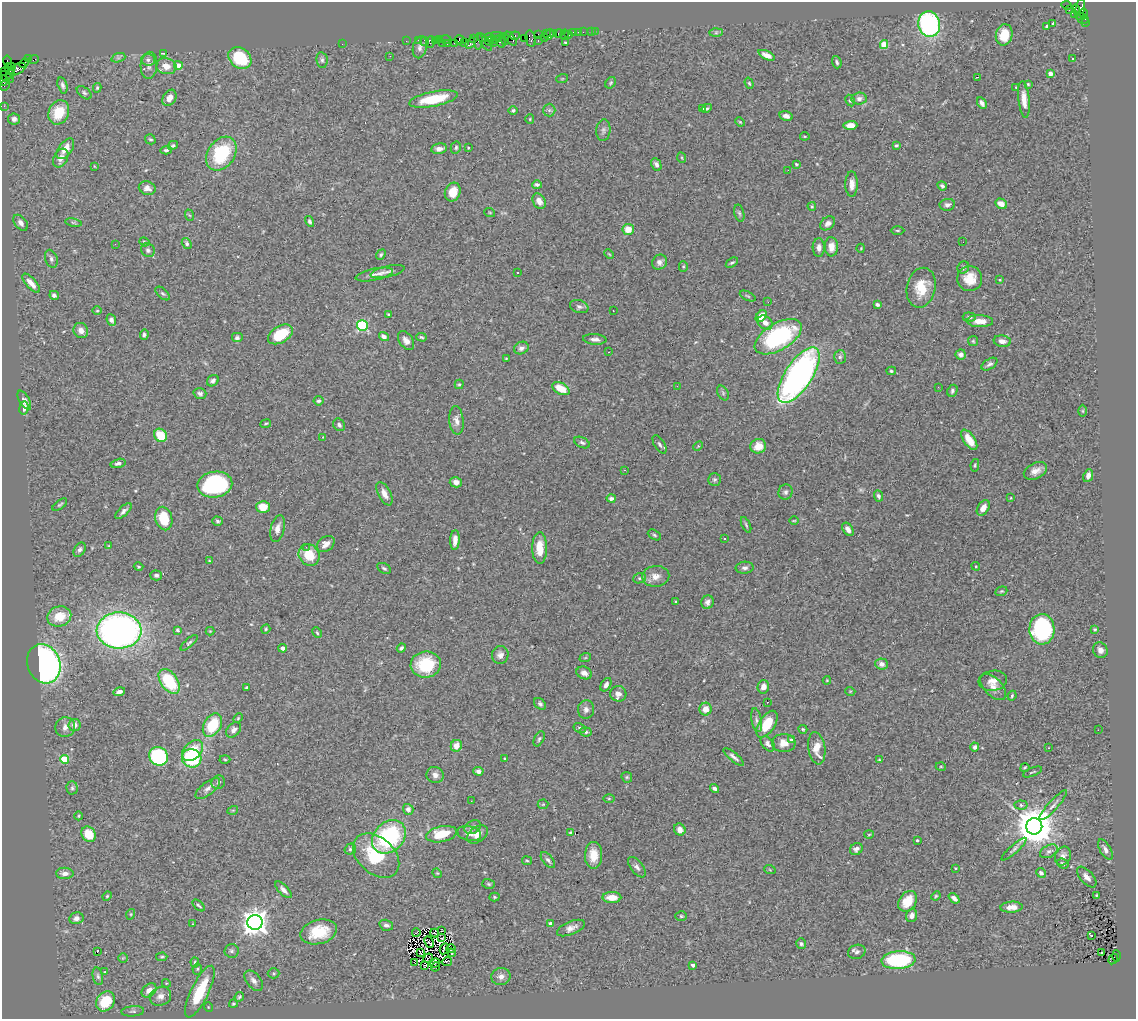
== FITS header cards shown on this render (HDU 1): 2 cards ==
NAXIS1  =                 1134
NAXIS2  =                 1017

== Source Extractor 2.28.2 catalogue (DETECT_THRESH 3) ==
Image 1134 x 1017 px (HDU 1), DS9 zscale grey, 1 PNG px = 1 image px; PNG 1138 x 1021 px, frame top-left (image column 1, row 1017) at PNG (2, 2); each listed source drawn as its Kron ellipse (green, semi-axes under 4 px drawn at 4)
Background 1.84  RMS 0.054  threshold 0.161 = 3 sigma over >= 5 px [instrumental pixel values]
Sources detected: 437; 1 with non-positive FLUX_AUTO (blend fragments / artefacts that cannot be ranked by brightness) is neither listed nor drawn; the other 436 listed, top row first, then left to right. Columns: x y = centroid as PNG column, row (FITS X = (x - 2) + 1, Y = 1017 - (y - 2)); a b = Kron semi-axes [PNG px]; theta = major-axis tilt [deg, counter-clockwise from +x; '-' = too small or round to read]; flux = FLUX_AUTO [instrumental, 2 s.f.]
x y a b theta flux
1067 5 5 3 - 680
1076 9 5 3 - 970
1080 9 11 4 80 790
1069 10 2 2 - 34
1083 13 4 3 - 340
1075 14 3 3 - 130
1083 18 6 5 - 420
1085 23 3 2 - 95
929 24 13 11 -76 590
1053 24 4 3 - 8
1046 26 4 3 - 8.4
591 31 2 2 - 15
595 31 2 2 - 26
573 32 4 3 - 210
578 32 2 2 - 33
583 32 2 2 - 78
554 33 3 2 - 140
558 33 5 3 - 220
716 33 7 4 1 5.6
538 34 3 2 - 130
546 34 3 3 - 170
564 34 5 3 - 61
549 35 5 3 - 230
569 35 4 2 - 51
1004 35 11 8 75 68
497 36 6 2 3 440
515 36 5 3 - 250
544 37 3 2 - 150
474 38 3 3 - 120
490 38 5 3 - 510
524 38 2 2 - 120
440 39 3 2 - 130
505 39 6 3 -79 340
511 39 8 4 -53 470
530 39 8 4 -80 670
418 40 2 2 - 79
435 40 2 2 - 71
446 40 6 3 -2 220
459 40 5 4 - 500
495 40 2 2 - 120
406 41 2 2 - 49
425 41 4 2 - 230
478 41 8 4 89 560
489 41 4 3 - 100
501 41 7 4 -65 1300
538 41 3 2 - 320
430 42 6 2 72 420
485 42 10 4 -55 770
565 42 3 3 - 3.8
442 43 3 2 - 45
455 43 4 2 - 250
465 43 3 2 - 230
470 43 6 3 50 340
493 43 2 2 - 84
342 44 2 2 - 1.6
447 44 3 2 - 130
884 44 4 4 - 110
420 47 11 7 76 14
163 54 3 2 - 3.1
766 55 9 4 -25 20
390 56 2 2 - 5.2
118 58 7 4 18 7.2
240 58 12 10 -39 190
1073 58 3 3 - 6.2
28 59 4 2 - 110
34 60 5 2 - 81
148 60 7 6 - 12
322 60 8 5 -81 7.8
8 61 6 2 -75 120
837 62 6 4 -72 8.5
24 63 5 2 - 130
149 65 13 8 86 21
178 65 4 4 - 34
166 66 10 8 -13 36
12 67 4 3 - 270
9 69 6 3 -57 450
17 69 9 5 29 890
5 72 3 2 - 96
1050 73 4 4 - 22
10 74 5 3 - 590
6 77 8 3 -36 320
978 77 3 2 - 5.4
562 79 6 4 19 3.7
3 81 5 3 - 220
611 83 6 4 57 5.1
749 83 6 4 -71 5.1
1028 84 3 3 - 3.3
5 85 6 3 59 350
63 85 8 5 -74 11
1016 87 3 2 - 7.7
97 88 5 4 - 5
84 93 8 5 -38 8.6
169 98 9 6 56 23
433 99 25 7 11 140
859 99 7 6 - 15
1024 100 19 5 -84 33
850 101 6 4 -63 5.2
982 103 6 3 -59 11
4 106 2 2 - 48
707 108 5 4 - 5.9
703 109 3 3 - 15
513 110 4 4 - 6.5
549 110 6 6 - 8.2
59 112 12 10 66 100
786 116 7 4 -14 15
14 119 6 5 - 14
530 119 5 4 - 3.5
740 122 5 3 - 3.4
850 125 7 4 2 32
603 130 11 7 83 13
805 136 4 2 - 3.4
150 139 5 4 - 6.4
173 145 5 4 - 6.8
896 145 3 3 - 5.2
456 148 6 5 - 6.8
468 148 4 3 - 3.3
65 149 12 6 53 37
439 149 8 5 8 21
166 150 6 4 3 7.2
221 154 18 13 55 230
61 158 10 6 62 23
682 158 5 3 - 3.4
656 164 6 4 -62 12
796 164 3 3 - 3.9
94 166 3 2 - 1.9
788 170 2 2 - 7.4
852 184 12 6 -90 25
537 185 5 4 - 9.4
942 186 5 4 - 8.6
147 188 8 6 -21 18
453 192 10 7 68 50
539 201 8 6 -59 21
1001 204 6 5 - 26
947 205 8 6 9 13
812 206 4 3 - 3.6
490 213 5 3 - 3.6
739 213 8 5 -75 6.9
189 215 6 3 -70 4.4
309 221 6 4 -57 7
21 223 9 6 -51 17
73 223 8 4 -9 6.3
828 223 8 6 39 16
628 229 5 5 - 49
897 230 7 3 -1 4.1
145 242 5 3 - 4.5
963 242 2 2 - 3.7
115 244 2 2 - 70
187 244 6 4 -57 8.7
831 247 9 6 -86 31
819 248 9 6 -89 17
861 248 4 3 - 2.6
148 250 7 6 - 8.4
609 254 5 3 - 3.3
381 255 5 4 - 5.1
51 259 9 6 -71 11
659 262 8 7 - 16
732 263 7 4 34 6.8
683 267 5 4 - 4.4
963 267 6 5 - 8.2
387 272 17 5 13 18
517 273 3 3 - 11
374 274 19 6 12 24
970 279 12 12 - 62
1000 280 4 2 - 2.8
31 283 12 5 -48 31
921 288 20 14 77 84
163 293 9 4 -41 7.1
54 295 5 4 - 14
748 296 8 3 -27 5.4
768 302 3 2 - 8.4
877 305 4 3 - 7.5
579 307 9 6 -18 10
613 310 2 2 - 2.6
97 311 5 3 - 3.6
389 314 4 3 - 3.8
761 316 6 4 49 55
969 317 6 4 -6 8.1
111 320 6 4 -67 13
980 321 13 6 -2 37
765 323 8 6 -37 23
362 325 5 5 - 370
81 331 8 7 - 23
280 334 13 8 31 120
144 335 5 4 - 7.1
384 337 5 4 - 17
421 337 5 4 - 5.7
778 337 26 13 30 470
237 338 6 5 - 8.7
595 339 12 5 -4 15
406 341 10 6 -54 21
973 341 5 5 - 4.8
1002 341 8 5 -8 19
521 348 7 6 - 13
609 352 3 2 - 3.4
961 354 5 5 - 18
840 357 7 6 - 8.3
506 358 3 2 - 2.9
989 364 9 5 32 9.9
891 371 5 4 - 5.5
799 375 32 13 57 1400
213 381 6 5 - 12
459 384 5 4 - 5
677 386 2 2 - 12
938 387 2 2 - 7.5
561 389 9 5 -28 60
952 391 6 4 66 7.9
200 393 6 5 - 9.3
723 393 8 5 -61 6.7
24 400 10 5 -60 14
318 401 5 4 - 6.9
24 408 6 4 83 19
1083 411 6 4 -90 4.8
456 420 14 7 -85 22
266 424 5 3 - 3.8
339 425 7 5 -51 9.6
160 435 7 6 - 93
323 437 4 4 - 2.7
969 440 12 5 -56 41
582 442 8 5 -27 8.9
660 444 10 5 -59 11
698 446 5 4 - 3.8
758 446 8 7 - 49
118 463 7 4 13 11
975 465 6 4 81 5.1
625 470 3 2 - 3.1
1035 471 12 8 26 28
1088 476 6 4 67 19
715 480 6 6 - 8.3
456 482 6 5 - 17
215 484 17 13 10 430
785 492 8 7 - 11
384 494 13 6 -62 25
878 496 6 4 -65 9.2
1011 498 4 4 - 3.9
611 499 4 4 - 11
60 505 8 4 37 5.8
263 507 6 6 - 63
983 508 8 5 58 28
123 511 10 4 45 12
164 519 12 8 -75 120
218 521 5 4 - 6.8
794 521 5 3 - 3.3
746 525 8 3 -64 5.8
277 529 14 6 77 26
848 529 7 5 -56 20
654 535 7 4 -28 6.6
724 538 3 2 - 6.9
455 540 10 4 86 22
326 544 10 7 39 26
109 546 4 4 - 3.4
306 547 2 2 - 57
540 548 16 7 -89 58
80 550 8 5 58 11
309 555 11 10 - 94
209 561 3 3 - 3
976 566 4 4 - 3.6
139 567 5 4 - 4.6
384 568 7 4 -29 7.1
745 568 9 6 4 11
156 575 6 5 - 8.6
656 576 14 10 4 31
639 578 6 5 - 6.9
1001 591 6 4 20 4.8
676 601 3 3 - 3.9
707 602 7 6 - 14
59 616 12 10 16 77
266 629 5 4 - 4.3
1042 629 15 12 -88 460
1095 629 4 3 - 4.9
119 630 22 18 -2 1600
178 630 4 3 - 5.8
210 631 4 4 - 3
317 633 5 3 - 3.9
189 643 10 4 42 7.5
283 648 4 4 - 12
401 648 5 3 - 7.9
1100 650 8 7 - 17
500 655 9 8 - 17
585 658 6 3 19 3.9
44 664 20 16 -67 1200
881 664 6 5 - 19
426 665 15 13 7 140
584 673 8 6 -24 18
827 680 4 4 - 3.1
169 681 14 8 -54 180
993 681 14 10 7 27
606 685 7 5 60 12
247 687 3 3 - 5.6
763 687 7 5 75 23
993 687 16 8 -46 27
850 691 5 3 - 3
119 692 6 4 16 14
618 694 8 7 - 22
1012 696 5 3 - 5.1
767 702 3 2 - 5.5
540 704 7 5 -44 8.3
586 709 9 8 - 15
706 709 6 6 - 38
238 718 5 4 - 4.2
757 720 12 5 -80 12
767 724 15 8 57 93
75 725 6 6 - 17
212 725 12 8 59 140
65 727 10 9 - 21
579 728 6 4 -30 7.2
803 729 4 4 - 4.9
234 730 9 6 47 16
1098 730 2 2 - 9.1
586 732 6 4 -10 6.7
539 739 8 4 63 7.2
792 740 4 4 - 14
784 743 11 9 1 34
768 744 8 5 -52 13
456 746 6 5 - 30
975 747 4 4 - 11
817 748 16 8 -81 50
1048 748 2 2 - 2.5
193 750 12 8 44 74
158 756 10 9 - 380
734 757 13 4 -40 13
192 758 10 9 - 290
64 759 4 4 - 130
505 759 3 2 - 3.1
225 760 5 3 - 4.2
879 760 4 3 - 3.6
941 767 5 3 - 3.3
1025 768 5 3 - 4.3
478 771 5 4 - 13
1032 772 10 2 21 3.8
435 775 8 8 - 17
627 777 6 5 - 5.1
218 782 7 6 - 10
72 788 7 5 -88 7.4
208 789 15 6 39 19
715 789 5 3 - 11
609 798 5 3 - 3.6
471 801 2 2 - 10
543 804 5 5 - 4.7
1021 805 7 4 -6 9
1053 805 20 4 47 17
408 809 5 5 - 15
233 810 5 3 - 3.4
79 816 4 3 - 3.3
1034 826 8 8 - 12000
473 827 9 6 26 14
680 830 6 5 - 25
571 832 4 3 - 4.2
469 833 12 7 -14 19
89 834 8 6 -59 70
441 834 15 8 12 97
478 834 12 7 37 27
869 834 5 3 - 3.1
389 837 19 14 44 390
917 840 3 3 - 4.5
350 849 6 5 - 6.7
856 849 7 5 32 12
1014 849 16 4 42 11
1105 849 11 5 -60 16
1049 851 9 6 27 12
594 855 13 8 90 53
376 856 26 18 -42 190
1063 856 10 7 62 18
548 860 9 5 -50 10
527 861 5 4 - 4.7
1063 864 6 4 -21 7.1
637 867 12 6 -52 13
955 868 2 2 - 3
770 870 6 3 -20 3.8
65 873 9 5 -2 17
437 873 5 4 - 3.4
1041 873 5 4 - 11
1087 877 12 6 -48 20
489 884 6 5 - 5.4
283 890 11 5 -47 15
1096 895 3 3 - 4.1
107 896 5 4 - 3.9
936 896 5 4 - 4.4
494 897 5 4 - 4.4
612 897 9 5 -1 38
954 898 6 4 -40 13
908 901 11 8 54 68
199 905 7 3 -42 5.9
1011 907 11 5 4 31
131 914 5 3 - 3.6
912 915 6 5 - 17
681 916 6 5 - 5.5
76 918 7 6 - 16
255 922 7 7 - 3400
192 924 3 2 - 7
551 924 4 3 - 25
386 925 7 5 -16 11
571 928 15 6 23 22
441 931 2 2 - 5.1
319 932 19 12 15 120
416 933 4 2 - 4.9
434 933 4 3 - 3.5
1092 935 3 3 - 69
442 938 4 2 - 1.2
429 942 6 2 -65 0.067
801 944 5 5 - 6
444 949 6 3 62 3.7
451 949 4 2 - 2
231 951 7 7 - 8.7
97 952 3 2 - 37
857 952 9 7 20 10
420 953 2 2 - 4.9
452 953 4 3 - 12
1101 953 3 2 - 7.5
1117 956 5 3 - 660
162 957 6 4 3 4.9
123 958 5 5 - 4
428 958 5 2 - 0.027
1113 959 5 4 - 580
898 960 17 9 4 380
195 962 5 3 - 5.2
414 962 3 2 - 1.1
447 962 5 2 - 3.9
435 963 5 2 - 2.7
425 965 3 2 - 0.59
693 965 3 3 - 16
435 967 5 2 - 2.1
197 969 5 5 - 5.4
105 972 3 2 - 2
273 973 6 5 - 5.4
98 976 9 5 -77 8.9
501 977 9 8 - 21
254 981 12 7 -50 18
166 983 4 3 - 3.3
149 990 8 6 42 28
200 992 28 8 64 180
160 996 11 9 25 27
239 997 5 4 - 5.7
105 1001 11 8 53 110
233 1004 4 4 - 4
208 1007 5 3 - 2.9
133 1011 11 5 4 10
At the frame edge (FLAGS 8, measured only in part): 1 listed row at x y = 3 81
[1 non-positive-flux detection neither listed nor drawn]